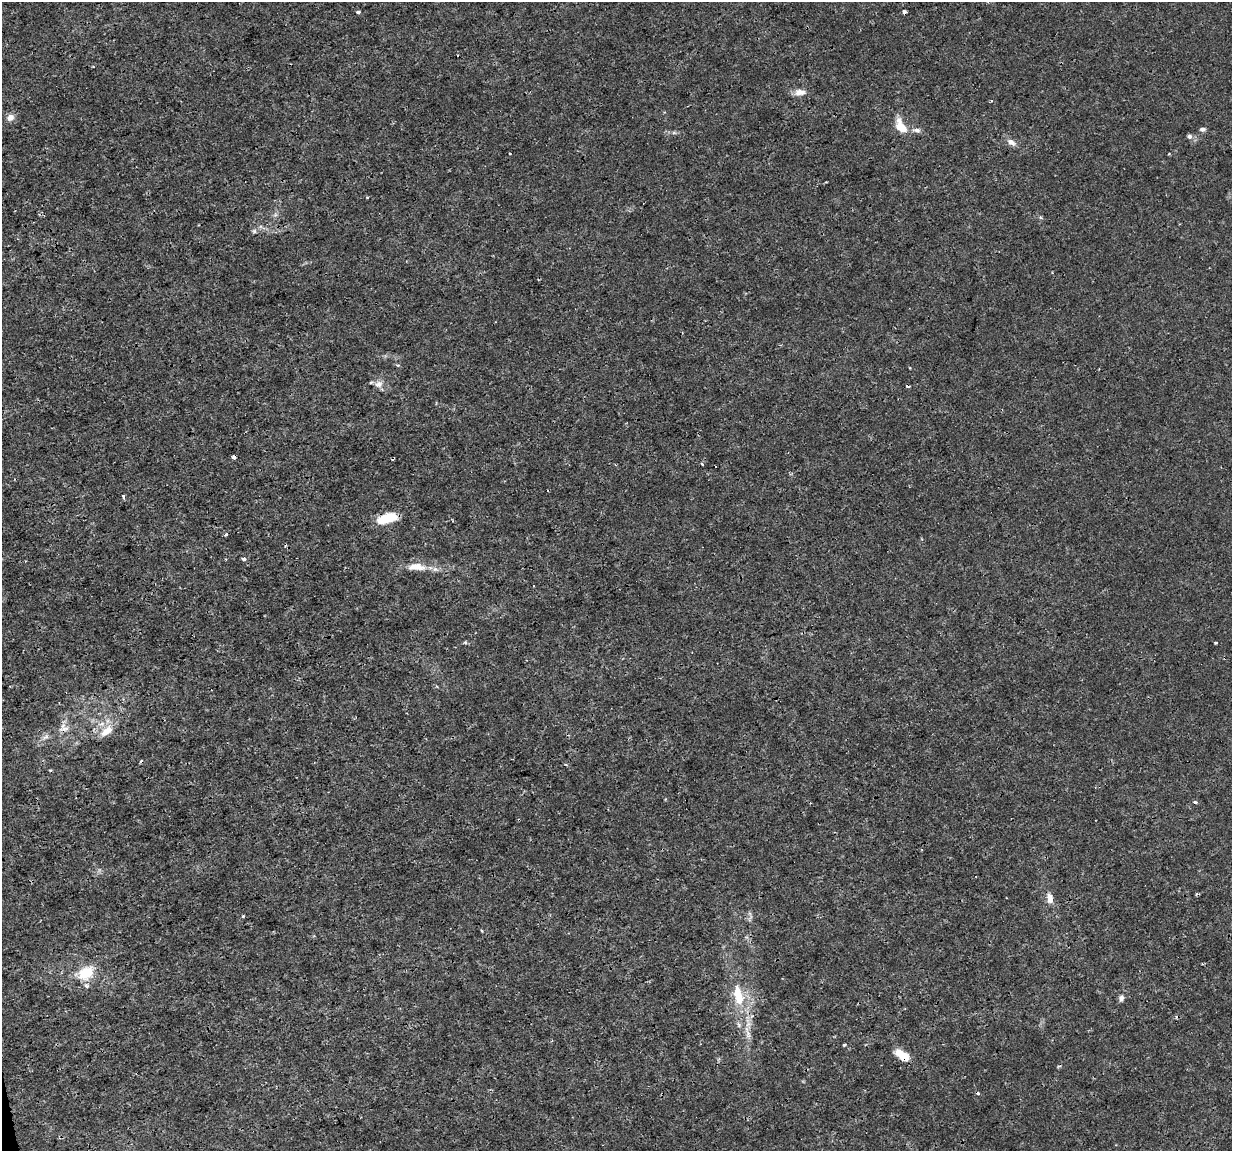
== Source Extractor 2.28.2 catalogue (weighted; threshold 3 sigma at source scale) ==
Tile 7 of 4 x 4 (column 3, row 2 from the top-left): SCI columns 2463-3692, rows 2376-3524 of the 4923 x 4703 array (HDU 1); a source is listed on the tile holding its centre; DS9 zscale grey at full resolution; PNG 1234 x 1153 px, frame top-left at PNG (2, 2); no overlay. Shown black and unused: <1% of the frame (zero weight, under 3 of 4 exposures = <1% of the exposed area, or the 3 px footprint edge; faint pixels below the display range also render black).
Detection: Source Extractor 2.28.2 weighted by HDU 2 'WHT'; one run over the whole footprint, this tile lists its part. Background 0.00291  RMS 8.1e-04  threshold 0.00363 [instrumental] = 3 sigma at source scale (4.5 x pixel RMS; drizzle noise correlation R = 1.50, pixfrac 1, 0.0396/0.0396 arcsec/px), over >= 5 px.
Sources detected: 38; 6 cosmic-ray / hot-pixel residue — not listed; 1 inside a brighter listed object's ellipse — not listed separately; the other 31 listed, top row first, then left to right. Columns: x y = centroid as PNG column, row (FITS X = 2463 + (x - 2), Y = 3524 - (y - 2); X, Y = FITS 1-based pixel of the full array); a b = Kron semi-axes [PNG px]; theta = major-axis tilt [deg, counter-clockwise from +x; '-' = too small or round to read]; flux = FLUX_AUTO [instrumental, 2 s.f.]
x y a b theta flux
358 12 4 3 - 0.24
904 12 4 3 - 0.44
800 92 14 8 4 0.61
10 117 9 8 - 0.45
901 126 20 11 -57 1.3
1202 129 6 5 - 0.24
917 130 12 5 -7 0.3
1189 136 6 6 - 0.22
1011 142 11 7 -36 0.44
1168 154 3 2 - 0.069
254 231 6 6 - 0.15
379 384 11 9 18 0.48
234 457 4 3 - 0.47
124 496 3 3 - 0.43
387 518 20 8 16 2.5
226 535 4 3 - 0.11
244 559 3 3 - 0.31
416 567 25 10 1 1.2
465 642 6 4 -1 0.11
1216 643 3 3 - 0.11
64 728 15 11 -32 0.7
106 731 21 10 35 1.1
45 737 10 5 26 0.29
1050 899 14 7 -80 0.57
243 916 3 3 - 0.075
86 973 12 10 27 2.7
738 996 30 11 -79 2.4
1121 998 8 6 77 0.27
748 1034 14 7 -79 0.49
844 1045 3 3 - 0.13
903 1057 14 10 -34 1.1
Overlapping masked pixels (flux is a lower limit): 4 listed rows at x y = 904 12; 234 457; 387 518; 903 1057